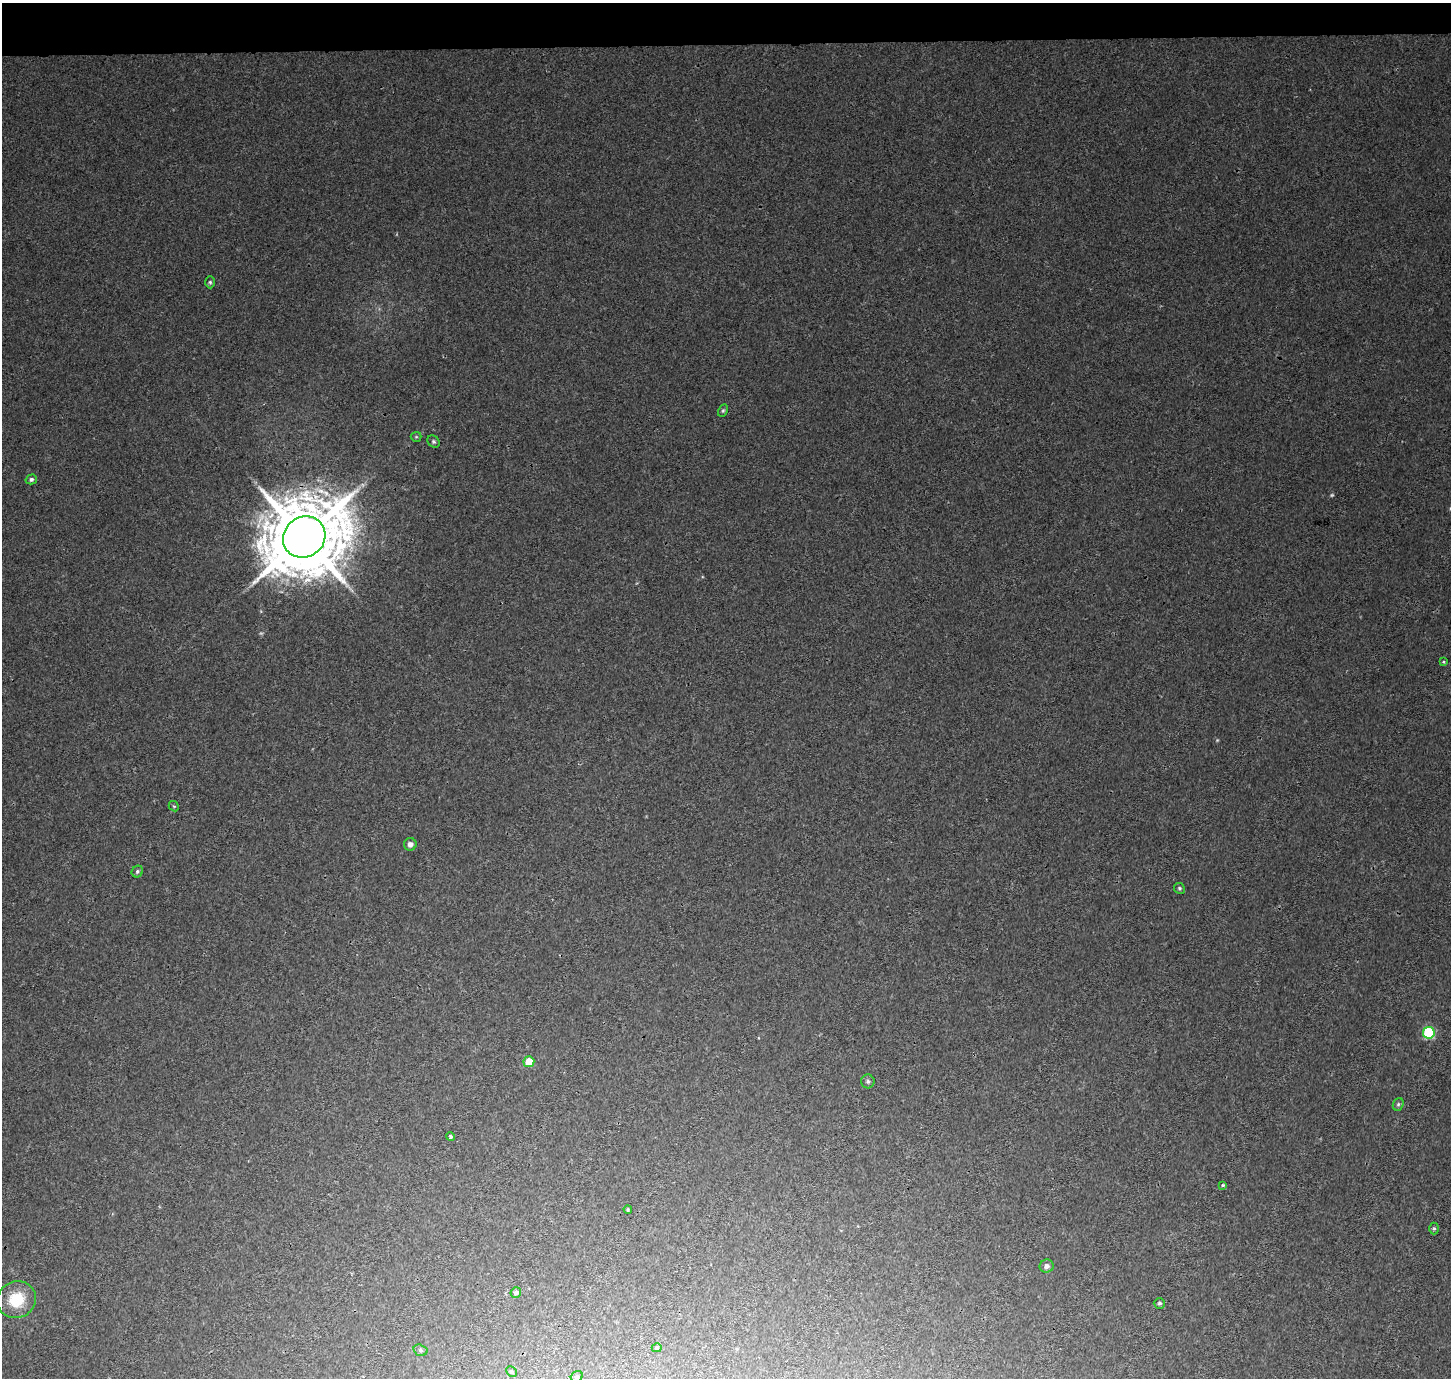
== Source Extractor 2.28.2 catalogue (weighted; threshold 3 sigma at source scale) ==
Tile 2 of 3 x 3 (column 2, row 1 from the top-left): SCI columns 1452-2900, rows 3013-4388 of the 4359 x 4647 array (HDU 1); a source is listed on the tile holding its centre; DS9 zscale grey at full resolution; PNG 1453 x 1380 px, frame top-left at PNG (2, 3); each listed source drawn as its Kron ellipse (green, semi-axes under 4 px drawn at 4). Shown black and unused: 3% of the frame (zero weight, under 3 of 4 exposures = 4% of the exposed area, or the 3 px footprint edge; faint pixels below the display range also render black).
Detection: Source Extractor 2.28.2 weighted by HDU 2 'WHT'; one run over the whole footprint, this tile lists its part. Background 0.0037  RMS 0.0023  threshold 0.0104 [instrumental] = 3 sigma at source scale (4.5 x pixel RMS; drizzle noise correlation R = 1.50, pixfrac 1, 0.0396/0.0396 arcsec/px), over >= 5 px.
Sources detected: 31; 4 too faint to see at this stretch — neither listed nor drawn; the other 27 listed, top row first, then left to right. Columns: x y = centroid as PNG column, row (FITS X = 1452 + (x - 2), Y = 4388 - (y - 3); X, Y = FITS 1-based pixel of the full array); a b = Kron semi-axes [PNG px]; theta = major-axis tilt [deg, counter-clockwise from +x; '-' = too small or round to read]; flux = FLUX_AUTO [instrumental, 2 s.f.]
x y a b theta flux
210 282 6 5 - 0.43
723 411 6 4 62 0.38
416 437 5 5 - 0.29
434 441 7 5 -45 0.47
31 479 5 5 - 0.57
304 537 22 20 37 3100
1444 662 4 3 - 0.26
174 806 5 4 - 0.28
410 844 6 6 - 1.2
137 872 6 5 - 0.47
1179 888 6 5 - 0.4
1429 1033 6 5 - 22
529 1062 5 5 - 4.7
868 1081 7 6 - 0.52
1398 1104 6 5 - 0.41
450 1137 4 4 - 0.39
1223 1185 4 4 - 0.26
628 1209 4 3 - 0.3
1434 1229 6 5 - 0.38
1047 1266 7 6 - 0.93
516 1292 5 5 - 0.93
17 1300 20 18 24 8.7
1159 1303 5 5 - 0.45
657 1348 5 4 - 0.32
420 1350 7 5 -17 0.53
511 1371 6 4 -44 0.46
577 1377 6 5 - 0.38
Overlapping masked pixels (flux is a lower limit): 1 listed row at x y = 304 537